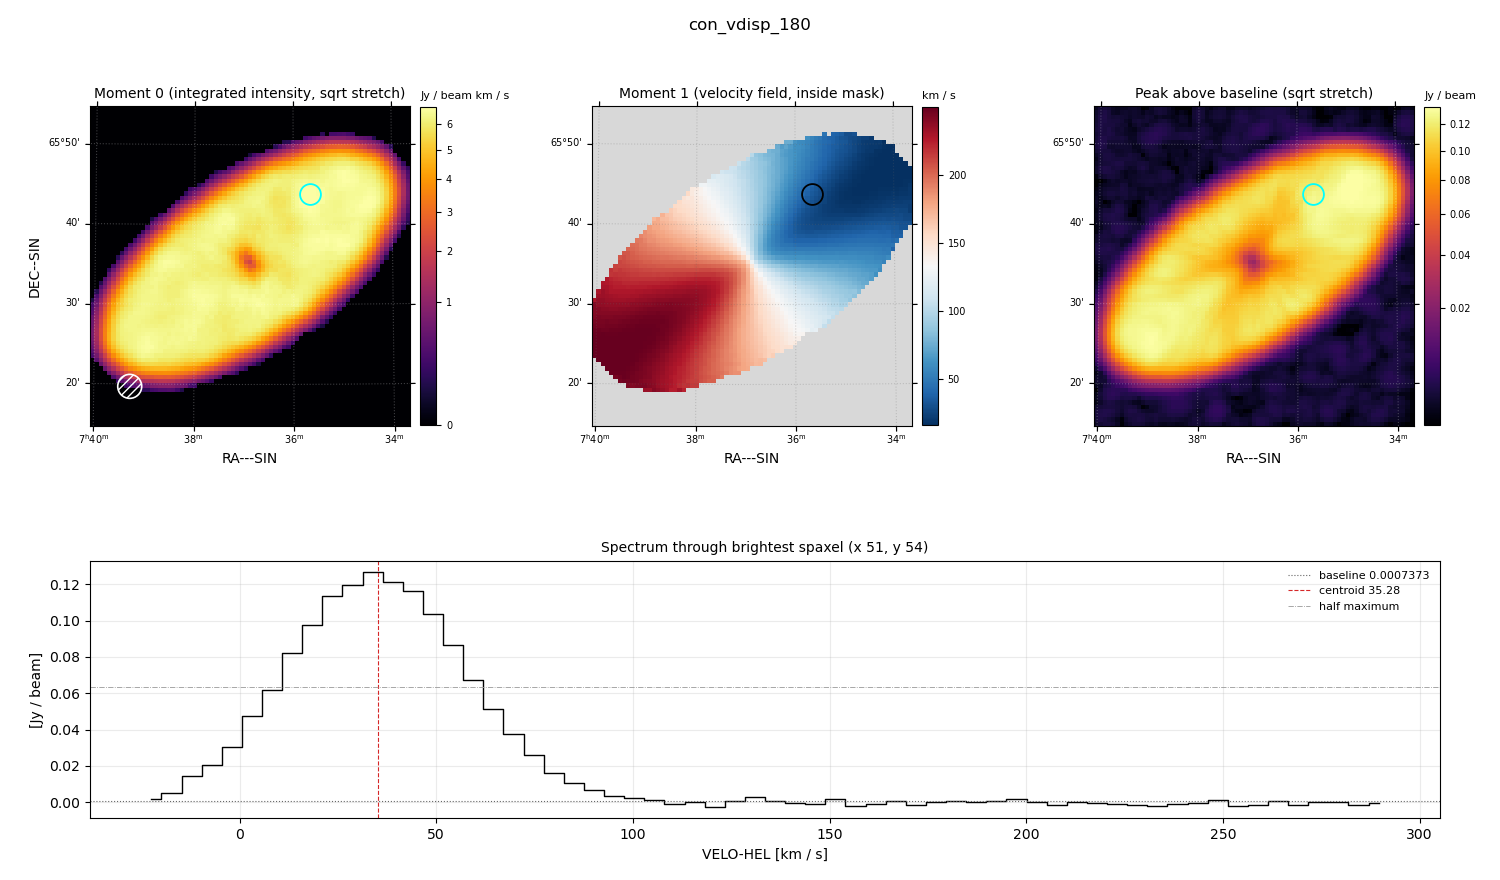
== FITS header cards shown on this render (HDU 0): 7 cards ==
OBJECT  = 'con_vdisp_180'
BUNIT   = 'JY/BEAM '           /
CTYPE1  = 'RA---SIN'           /
CTYPE2  = 'DEC--SIN'           /
CTYPE3  = 'VELO-HEL'           /
NAXIS3  =                   62 / length of data axis 3
CUNIT3  = 'km/s    '           /

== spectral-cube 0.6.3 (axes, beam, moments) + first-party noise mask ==
SpectralCube HDU 0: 62 channels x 75 x 75 spaxels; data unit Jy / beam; figure title: con_vdisp_180
Units: BUNIT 'JY/BEAM' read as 'Jy/beam' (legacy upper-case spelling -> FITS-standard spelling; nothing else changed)
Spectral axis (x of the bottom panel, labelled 'VELO-HEL [km / s]'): -22 .. 290 km / s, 62 channels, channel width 5.12 km / s
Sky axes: RA---SIN/DEC--SIN; field 40' x 40' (32 arcsec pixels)
Beam (drawn as the hatched ellipse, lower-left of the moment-0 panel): BMAJ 180 arcsec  BMIN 180 arcsec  BPA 0 deg
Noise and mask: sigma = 1.8e-03 Jy / beam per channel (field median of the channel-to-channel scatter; agrees with the line-free scatter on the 2639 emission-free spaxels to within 1%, no correlation factor applied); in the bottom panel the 42 channels outside the line scatter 2.1e-03 Jy / beam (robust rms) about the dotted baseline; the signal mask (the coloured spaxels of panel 2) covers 53% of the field
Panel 1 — Moment 0 (line voxels x channel width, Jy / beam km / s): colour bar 0 .. 6.7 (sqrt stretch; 0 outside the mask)
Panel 2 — Moment 1 (intensity-weighted velocity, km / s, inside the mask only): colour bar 16 .. 250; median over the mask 133
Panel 3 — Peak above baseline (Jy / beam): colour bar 0.00218 .. 0.134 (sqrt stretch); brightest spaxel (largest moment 0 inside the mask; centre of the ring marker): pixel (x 51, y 54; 0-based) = FK5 07h35m40s +65d44m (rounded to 10 s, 60 arcsec steps: no finer than the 32 arcsec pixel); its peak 0.126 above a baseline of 0.0007373
Panel 4 — spectrum at that spaxel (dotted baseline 0.0007373 Jy / beam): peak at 34 km / s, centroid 35.28 km / s (red dashed line; intensity-weighted over the run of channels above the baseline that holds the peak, -25 .. 108 km / s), W50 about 51 km / s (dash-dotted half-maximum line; edge to edge of the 10 channels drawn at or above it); detected line -15 .. 88 km / s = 20 of 62 channels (32%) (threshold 4 sigma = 0.0073 Jy / beam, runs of >= 3 channels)